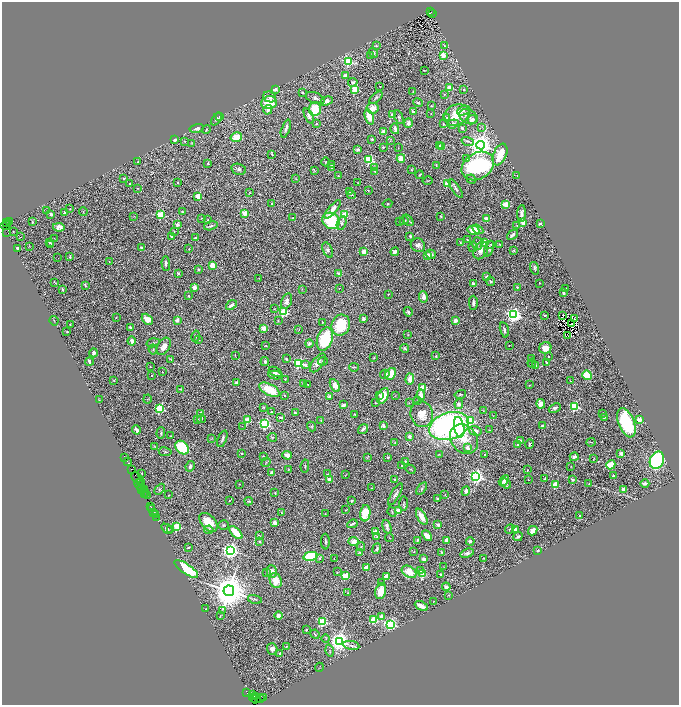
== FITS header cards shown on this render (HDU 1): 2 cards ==
NAXIS1  =                 1354
NAXIS2  =                 1406

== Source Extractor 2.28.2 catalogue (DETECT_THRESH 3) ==
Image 1354 x 1406 px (HDU 1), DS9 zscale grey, zoomed out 1/2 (1 PNG px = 2 x 2 image px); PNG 681 x 707 px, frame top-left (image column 2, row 1406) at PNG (2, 2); each listed source drawn as its Kron ellipse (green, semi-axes under 4 px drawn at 4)
Background 2.33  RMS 0.055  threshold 0.166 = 3 sigma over >= 5 px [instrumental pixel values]
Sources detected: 657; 86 cannot appear on this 1/2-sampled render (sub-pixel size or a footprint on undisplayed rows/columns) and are neither listed nor drawn; of the other 571, the 500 brightest by FLUX_AUTO listed and drawn (71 fainter detections omitted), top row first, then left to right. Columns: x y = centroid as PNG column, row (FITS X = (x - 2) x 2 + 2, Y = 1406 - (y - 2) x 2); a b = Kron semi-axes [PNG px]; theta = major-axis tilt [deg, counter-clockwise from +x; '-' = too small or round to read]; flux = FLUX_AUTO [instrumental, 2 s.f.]
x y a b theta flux
430 12 3 2 - 650
432 14 2 1 - 37
376 46 2 2 - 21
444 46 3 2 - 11
373 53 5 3 - 24
443 55 3 2 - 290
371 56 3 3 - 12
348 61 4 3 - 850
424 70 3 2 - 6.8
345 76 2 2 - 190
353 82 4 3 - 27
380 86 2 1 - 5.7
450 87 3 2 - 260
275 89 2 2 - 140
355 89 3 3 - 810
464 90 2 2 - 29
413 91 4 2 - 5.4
302 93 2 2 - 62
444 94 3 3 - 7.8
270 97 6 5 - 39
315 98 10 5 -21 41
376 98 8 4 40 20
326 101 7 4 22 52
269 103 8 6 11 240
418 103 5 3 - 17
431 106 3 2 - 9.9
373 108 6 5 - 100
315 109 7 6 - 350
268 110 5 4 - 43
463 111 6 4 20 28
413 112 3 2 - 39
392 114 4 3 - 24
431 114 2 2 - 5.2
457 115 13 10 25 230
220 116 2 2 - 41
309 116 8 4 -66 42
369 117 8 4 -71 210
399 117 7 3 -66 20
447 117 3 2 - 7.8
468 117 10 7 -28 73
216 119 7 3 52 25
472 120 5 4 - 52
408 123 4 4 - 45
316 124 2 2 - 7.1
443 124 2 2 - 14
453 124 6 4 20 18
482 127 3 2 - 5.1
197 128 7 4 13 39
462 128 3 2 - 36
206 129 4 2 - 9.7
286 129 9 3 70 31
395 129 5 3 - 36
384 132 4 4 - 57
236 137 6 5 - 160
372 139 3 3 - 18
175 140 2 2 - 58
184 141 2 2 - 11
390 141 3 2 - 5
468 141 6 3 -14 19
192 143 4 2 - 6.2
439 145 2 2 - 28
480 145 4 4 - 14000
442 146 2 2 - 230
383 147 2 2 - 24
398 148 2 2 - 5.4
358 150 2 2 - 78
272 154 3 2 - 7.9
500 154 11 6 67 290
401 158 4 4 - 100
467 159 2 2 - 10
369 160 3 3 - 930
138 162 4 3 - 11
326 162 4 3 - 9.5
208 163 2 2 - 17
331 164 3 2 - 9.9
436 165 3 3 - 8.1
478 166 17 13 32 1300
332 167 4 3 - 18
374 168 2 2 - 8.2
239 169 7 5 -16 27
411 170 3 3 - 8.4
315 171 4 3 - 7.2
375 171 3 3 - 19
419 175 4 2 - 11
338 176 2 1 - 5.3
517 176 4 2 - 5.8
124 178 2 2 - 31
296 179 4 3 - 7.4
471 179 5 3 - 13
427 181 5 2 - 6.7
358 182 4 2 - 5.5
130 183 2 2 - 15
177 183 2 2 - 20
447 184 3 2 - 380
138 188 2 2 - 5.4
456 188 11 3 -57 30
368 190 2 2 - 5.9
349 192 2 2 - 5.3
250 193 3 2 - 5.5
352 195 4 2 - 8.2
198 196 3 2 - 310
272 203 3 2 - 12
387 204 5 3 - 9.1
506 204 4 3 - 270
70 208 3 2 - 5.6
333 209 11 4 49 95
47 210 3 2 - 5
65 212 2 2 - 100
83 212 4 2 - 7.1
182 212 2 2 - 27
245 213 3 2 - 350
51 214 2 2 - 76
521 214 8 4 88 56
161 215 3 3 - 660
344 215 3 3 - 470
441 216 3 2 - 7
134 217 4 2 - 4.9
292 218 4 2 - 8
202 219 3 3 - 7.4
486 219 4 4 - 51
208 220 2 2 - 8.1
408 220 6 3 -51 16
331 221 9 8 - 530
404 221 4 3 - 19
9 222 3 2 - 250
32 222 3 3 - 6.9
399 222 2 2 - 8.7
523 222 3 2 - 270
7 223 2 2 - 400
342 223 7 4 73 27
540 224 3 2 - 24
6 225 5 2 - 670
177 225 2 2 - 93
211 226 7 3 14 20
517 226 2 2 - 8.6
59 227 6 4 -10 89
478 229 6 4 -33 41
473 230 6 4 -15 130
13 231 2 1 - 7.8
174 231 3 2 - 5.8
7 232 2 1 - 920
513 235 6 2 41 33
410 236 2 2 - 49
20 237 2 1 - 9.7
171 237 2 2 - 24
54 238 2 1 - 7.4
196 238 3 2 - 19
467 240 3 2 - 10
49 242 2 2 - 13
460 242 3 2 - 8.8
484 242 4 3 - 130
477 244 6 5 - 35
491 244 3 2 - 20
499 244 3 2 - 7.4
51 245 3 3 - 9.6
418 245 7 6 - 42
29 247 4 2 - 5
141 247 2 2 - 53
473 247 5 4 - 14
18 248 2 2 - 130
189 249 2 2 - 7.3
489 249 8 4 68 20
328 250 8 4 -64 25
481 250 9 7 64 72
364 251 2 2 - 190
513 251 3 2 - 9.1
395 252 4 3 - 74
431 254 5 4 - 29
427 255 3 3 - 51
70 257 3 2 - 29
58 258 2 1 - 5.3
109 262 2 2 - 7.4
166 263 7 4 -88 29
212 265 2 2 - 320
535 268 6 3 -73 18
198 269 3 2 - 12
178 273 2 2 - 34
339 273 4 2 - 35
487 277 4 3 - 24
259 278 3 3 - 5.5
491 281 4 3 - 20
55 282 4 2 - 8
473 283 3 3 - 14
540 283 2 1 - 6.6
85 285 3 2 - 10
194 287 4 3 - 54
517 287 3 2 - 14
339 288 2 2 - 11
565 288 2 2 - 6.4
62 289 3 2 - 11
302 289 3 3 - 6.3
563 293 2 2 - 42
388 294 2 2 - 15
189 296 2 2 - 21
423 297 6 4 -79 57
287 301 8 5 69 45
473 303 7 3 -89 34
231 305 6 3 40 47
274 309 3 2 - 5.7
283 312 3 3 - 980
408 312 5 3 - 14
514 315 4 4 - 4200
545 315 3 2 - 11
562 315 2 2 - 25
116 317 3 2 - 5.8
574 318 3 1 - 5.6
147 319 6 4 -46 91
364 319 2 2 - 120
177 320 2 2 - 140
278 320 3 2 - 5.5
54 321 5 2 - 6.5
455 321 4 3 - 30
322 322 3 2 - 9.3
572 323 2 1 - 7
70 324 2 2 - 7
341 325 10 9 - 410
130 327 3 3 - 24
264 328 2 2 - 300
299 329 2 1 - 9.8
504 330 8 3 -75 26
67 332 2 2 - 20
408 334 4 3 - 7.9
196 336 6 3 77 15
568 336 2 1 - 15
199 339 3 3 - 11
325 339 12 7 70 510
132 341 4 3 - 48
153 343 7 3 15 16
309 343 4 3 - 33
266 345 3 2 - 7
509 345 2 1 - 7.7
164 346 9 6 58 78
405 348 4 3 - 15
545 348 6 5 - 110
153 349 5 3 - 13
94 353 4 3 - 40
235 355 3 2 - 5.1
436 356 3 2 - 12
548 356 2 2 - 5.5
374 358 3 2 - 8.4
531 358 3 2 - 11
171 359 3 2 - 15
286 359 4 2 - 13
323 361 5 3 - 11
89 362 4 2 - 25
265 362 4 3 - 26
547 362 3 2 - 12
299 363 3 3 - 1200
318 363 11 5 54 64
532 363 4 3 - 11
306 365 2 2 - 72
536 365 3 2 - 8.4
150 367 2 1 - 5.7
354 367 5 3 - 12
162 372 2 2 - 14
275 372 7 4 -32 39
385 374 5 3 - 15
391 374 6 5 - 260
275 375 7 3 -8 35
587 375 5 4 - 330
151 376 2 2 - 6.5
410 379 5 3 - 130
114 380 3 2 - 6.1
285 380 3 3 - 5.5
570 381 2 1 - 5.9
236 383 2 2 - 60
303 383 3 3 - 8.3
308 384 3 2 - 6.6
335 385 7 4 -60 85
529 385 2 2 - 11
422 388 3 2 - 270
180 389 3 2 - 6.3
270 390 11 5 -29 260
460 394 6 2 14 14
284 395 2 2 - 17
379 395 2 1 - 7.3
395 395 3 2 - 5.1
421 395 5 3 - 100
383 396 8 5 64 210
329 397 4 3 - 31
147 399 4 2 - 6.8
99 400 3 2 - 6.3
418 401 2 2 - 6.6
375 403 3 2 - 6.1
409 403 3 3 - 6.3
459 404 5 4 - 46
541 404 5 4 - 110
344 405 3 2 - 50
574 406 3 3 - 1100
263 407 3 2 - 8.1
555 408 6 4 25 31
160 409 3 3 - 950
271 411 2 2 - 5.8
483 411 3 2 - 5.7
201 413 2 2 - 66
295 413 4 3 - 24
355 414 2 2 - 8.2
422 414 13 11 -74 140
603 414 2 2 - 25
493 416 4 2 - 7.1
604 417 3 2 - 12
281 418 3 2 - 33
198 419 4 3 - 6.6
201 419 4 2 - 18
248 420 3 3 - 390
321 420 3 2 - 5.3
470 420 4 3 - 670
639 420 2 2 - 260
626 423 15 8 -68 910
265 424 3 3 - 1500
242 426 2 1 - 13
311 426 5 3 - 12
383 426 4 3 - 36
449 426 20 13 17 3300
542 426 3 2 - 16
459 427 10 5 -79 360
363 429 5 2 - 39
136 430 5 2 - 50
490 430 3 2 - 7
475 431 6 4 -18 69
161 433 6 3 86 15
171 436 2 2 - 5.2
409 436 4 3 - 41
272 437 5 3 - 8.8
212 438 3 3 - 5.9
222 439 9 3 70 25
464 439 16 13 -52 240
520 441 2 2 - 93
591 442 4 2 - 8.4
395 443 3 3 - 11
530 444 4 2 - 17
518 445 2 2 - 37
154 446 3 2 - 5.6
182 448 8 6 -43 500
468 448 2 2 - 120
165 452 6 3 -8 15
241 453 2 2 - 20
621 453 3 2 - 150
439 454 3 3 - 7
484 454 2 2 - 8.5
287 455 5 3 - 59
263 456 3 2 - 9.9
125 457 3 1 - 210
388 457 3 3 - 16
574 457 4 4 - 36
367 458 3 2 - 6.3
593 459 4 2 - 7.9
657 460 9 7 65 1500
127 461 2 2 - 260
406 461 2 2 - 12
266 462 5 2 - 8.5
402 465 2 2 - 11
611 465 5 4 - 260
190 466 5 3 - 26
305 466 6 3 80 15
571 466 2 2 - 5.1
411 469 5 2 - 8.4
131 470 4 1 - 190
288 470 4 2 - 6.7
528 470 2 2 - 7.8
272 472 4 3 - 30
142 473 3 2 - 6.2
328 474 2 2 - 6.1
345 475 4 1 - 5.2
476 476 4 3 - 3900
613 476 3 2 - 14
137 477 6 3 -41 650
329 479 2 2 - 180
545 479 3 2 - 9.9
394 480 2 2 - 20
504 480 6 4 44 27
528 480 2 1 - 5.5
572 480 3 3 - 22
141 482 4 2 - 520
506 483 5 3 - 30
645 483 4 3 - 50
139 484 5 2 - 680
240 484 2 2 - 5.3
589 484 4 2 - 7.1
555 485 3 3 - 460
141 488 2 1 - 260
372 488 2 1 - 5.4
142 489 2 1 - 230
160 489 6 4 46 18
422 489 7 4 54 27
624 489 3 3 - 66
144 490 4 2 - 550
466 491 5 4 - 34
145 492 4 2 - 880
275 493 3 3 - 6.8
395 494 12 3 60 33
145 495 2 1 - 100
147 495 2 1 - 75
168 495 2 2 - 6.9
445 495 2 2 - 7.1
438 499 2 2 - 87
230 500 2 2 - 7.4
249 501 4 3 - 14
351 501 3 2 - 17
403 504 7 3 85 16
150 507 2 1 - 160
152 508 3 2 - 200
346 510 3 2 - 6.3
398 511 3 3 - 460
154 512 2 1 - 170
392 512 5 2 - 11
281 513 3 2 - 10
365 513 8 5 84 320
155 514 3 2 - 450
325 514 2 2 - 5.1
579 516 3 2 - 9.2
156 517 2 1 - 67
422 517 9 4 -61 100
208 522 11 7 -48 240
275 523 2 2 - 180
352 524 5 2 - 29
438 524 2 2 - 120
224 525 5 4 - 14
177 526 3 3 - 630
387 527 7 3 -73 22
167 529 6 3 -33 14
171 529 4 2 - 12
510 529 5 3 - 12
209 530 4 4 - 16
515 530 2 2 - 260
533 531 5 3 - 79
236 532 8 4 -46 290
376 532 2 2 - 210
259 535 2 2 - 21
427 535 6 4 -44 110
377 536 4 3 - 11
518 537 5 3 - 25
389 538 4 2 - 6.3
417 540 4 3 - 16
446 540 4 3 - 42
260 541 2 2 - 31
470 541 4 3 - 35
325 542 8 3 -88 22
354 542 5 4 - 68
188 547 3 2 - 9.9
361 547 4 2 - 8.4
377 549 5 3 - 16
230 550 4 4 - 5000
538 550 2 2 - 42
414 552 2 2 - 5.4
441 552 2 2 - 8.6
360 553 4 3 - 12
467 553 7 4 18 34
310 556 7 4 12 820
319 558 2 2 - 22
483 558 2 2 - 5.6
334 559 2 1 - 7
424 559 4 3 - 38
444 567 2 2 - 5.5
366 568 3 2 - 210
186 569 14 5 -34 590
421 570 2 2 - 27
272 571 6 5 - 77
337 572 4 2 - 7.7
409 572 8 5 -32 160
267 573 3 2 - 6
422 573 4 3 - 460
440 574 2 2 - 15
345 576 3 3 - 530
386 576 3 2 - 300
276 580 7 5 -70 180
382 583 2 2 - 43
446 587 4 3 - 40
229 591 5 5 - 37000
381 591 8 5 74 180
348 593 2 2 - 11
449 595 3 3 - 7.5
255 599 7 3 -14 15
433 602 3 2 - 5
421 606 7 3 -24 54
206 609 2 2 - 7.2
222 611 3 2 - 6.1
278 615 4 3 - 47
220 616 4 2 - 6.5
381 616 2 2 - 120
373 620 3 3 - 400
322 622 3 3 - 1100
390 624 4 3 - 2100
306 630 2 2 - 17
315 634 5 3 - 14
326 639 4 2 - 12
339 641 4 4 - 8200
351 645 8 3 -10 28
286 646 2 2 - 11
272 649 6 5 - 51
330 651 6 2 -76 11
280 653 3 3 - 20
319 667 4 2 - 5.7
247 693 2 1 - 110
253 695 3 1 - 120
255 697 2 1 - 220
254 698 4 2 - 360
263 698 2 1 - 58
256 699 5 2 - 380
261 699 4 2 - 480
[71 fainter detections neither listed nor drawn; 86 sub-pixel or undisplayed-footprint detections neither listed nor drawn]